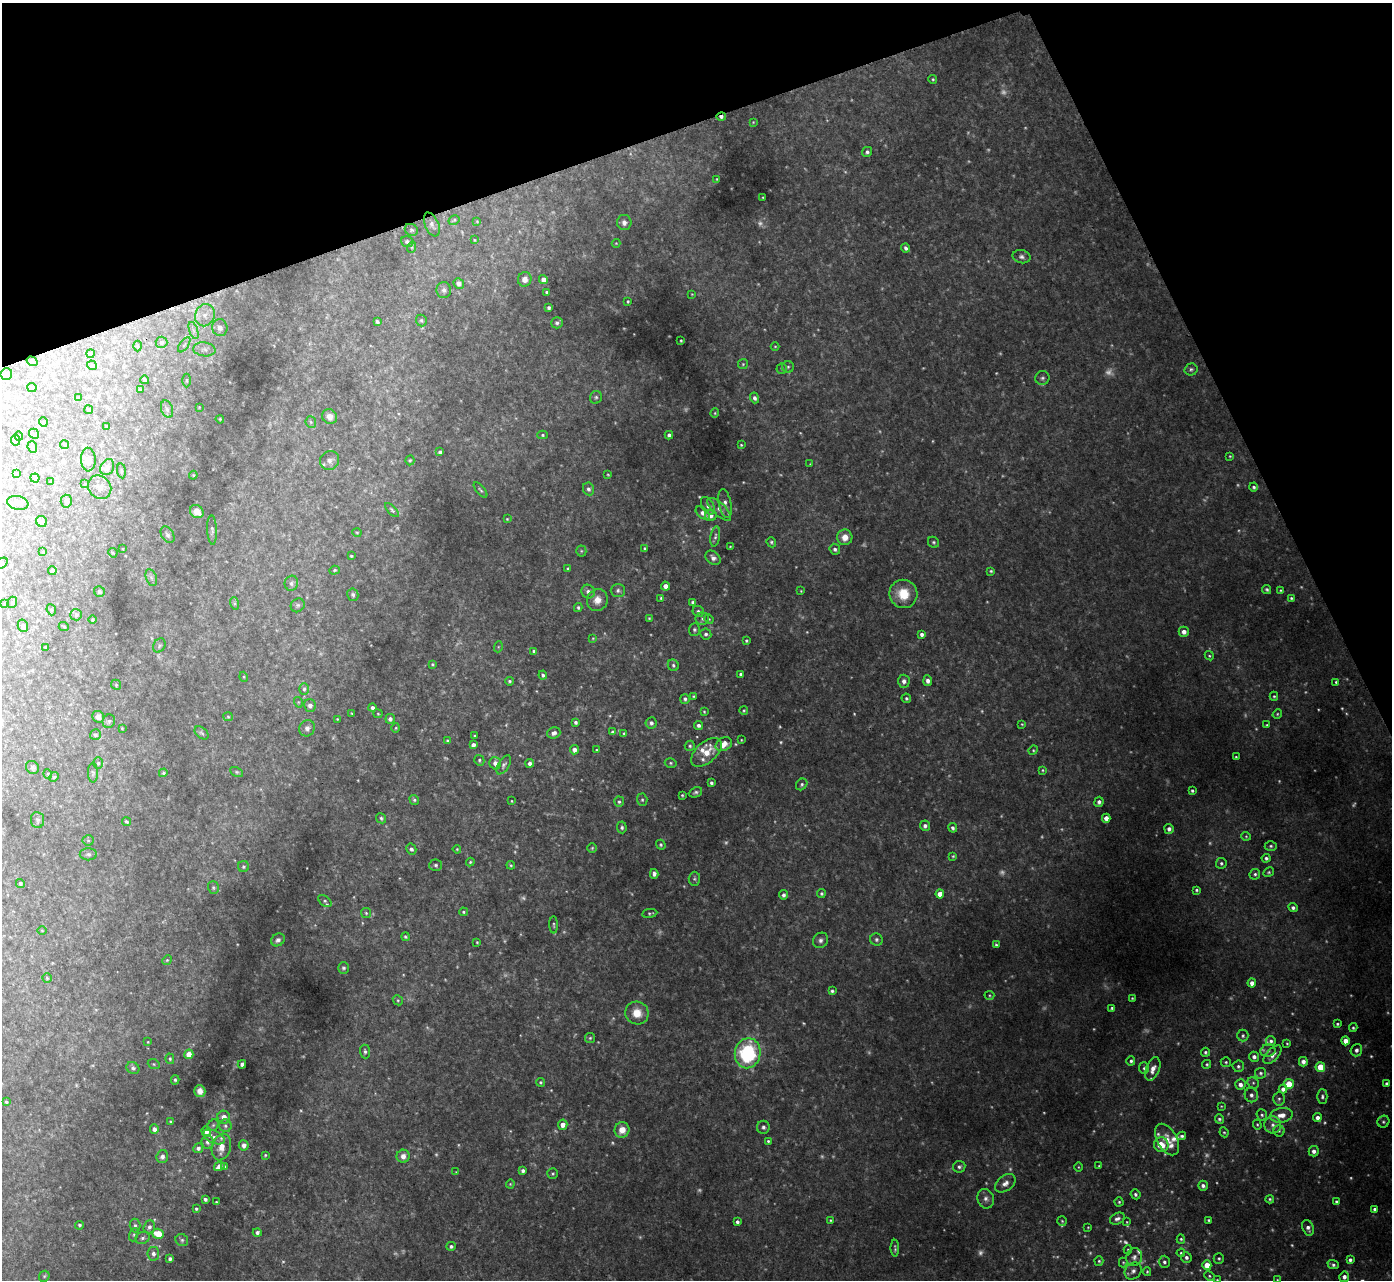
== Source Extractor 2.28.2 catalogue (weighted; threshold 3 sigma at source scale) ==
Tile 3 of 4 x 4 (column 3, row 1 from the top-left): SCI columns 2848-4237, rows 3989-5266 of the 5692 x 5724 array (HDU 1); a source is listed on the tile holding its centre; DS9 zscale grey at full resolution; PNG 1394 x 1282 px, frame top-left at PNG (2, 3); each listed source drawn as its Kron ellipse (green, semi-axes under 4 px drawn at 4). Shown black and unused: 18% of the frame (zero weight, under 2 of 3 exposures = <1% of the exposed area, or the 3 px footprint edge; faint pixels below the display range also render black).
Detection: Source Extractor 2.28.2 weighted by HDU 2 'WHT'; one run over the whole footprint, this tile lists its part. Background 0.0659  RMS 0.01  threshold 0.0456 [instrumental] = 3 sigma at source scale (4.5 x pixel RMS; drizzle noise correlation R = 1.50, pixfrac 1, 0.05/0.05 arcsec/px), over >= 5 px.
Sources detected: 541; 108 too faint to see at this stretch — neither listed nor drawn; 10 inside a brighter listed object's ellipse — not listed separately; the other 423 listed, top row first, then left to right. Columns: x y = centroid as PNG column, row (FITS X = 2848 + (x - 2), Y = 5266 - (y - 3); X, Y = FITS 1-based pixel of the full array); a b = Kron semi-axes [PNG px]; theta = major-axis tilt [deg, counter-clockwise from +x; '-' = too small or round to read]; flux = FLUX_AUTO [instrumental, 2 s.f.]
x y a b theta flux
933 79 4 4 - 1.2
721 117 5 3 - 3.2
753 122 4 3 - 0.86
867 152 5 5 - 2.3
717 179 4 4 - 0.82
763 198 3 2 - 0.73
454 220 6 4 31 1.5
477 221 4 4 - 0.87
624 223 7 7 - 4
432 224 13 7 -67 3.6
411 230 7 5 -33 1.8
474 240 3 2 - 0.75
407 242 6 5 - 2
616 243 4 4 - 0.82
412 247 6 4 72 1.3
906 248 4 3 - 2.9
1021 257 9 6 -13 3.4
525 279 7 6 - 5.5
543 280 5 4 - 6.1
459 283 5 5 - 4.5
444 290 8 7 - 3
547 292 4 3 - 2.8
692 294 4 3 - 0.7
628 301 3 3 - 1.2
549 308 4 3 - 2.1
205 315 11 9 70 9.2
421 320 6 5 - 1.6
377 322 4 3 - 2
557 323 6 5 - 2.4
220 328 8 7 - 5
194 331 9 4 -71 2.9
681 341 3 2 - 0.99
162 342 6 5 - 2.6
184 345 9 4 54 2.2
138 346 5 3 - 1
775 346 4 3 - 0.78
204 349 11 7 -7 4.9
91 354 4 4 - 2.6
32 361 6 3 -33 1.3
743 364 5 5 - 1.2
92 365 5 4 - 1.3
788 367 6 6 - 1.8
782 368 5 5 - 1.7
1191 369 6 6 - 2.2
6 374 6 5 - 2.6
1042 378 7 7 - 2.5
145 380 4 3 - 3
187 380 7 3 90 1.3
32 388 4 4 - 2.1
140 389 4 3 - 0.97
596 397 6 6 - 2
78 398 4 3 - 0.92
755 398 5 4 - 3
199 407 3 3 - 0.74
167 409 9 5 -69 2.9
89 410 4 4 - 2.3
715 413 4 4 - 1.1
330 417 8 7 - 6.7
220 419 4 3 - 0.98
43 422 5 3 - 0.71
311 422 6 5 - 1.7
107 427 3 3 - 1
34 434 5 4 - 1.4
543 435 5 4 - 1.5
669 435 4 4 - 2.9
19 436 4 4 - 2.2
15 440 5 4 - 4
65 445 4 4 - 1.1
741 445 3 3 - 1
32 447 6 5 - 1.5
440 452 4 3 - 2
1230 456 4 3 - 0.97
88 460 12 7 -88 6.6
330 460 10 9 - 5.2
410 460 5 4 - 1.2
810 464 3 3 - 0.61
107 467 8 6 62 4.7
121 471 7 4 -82 1.2
16 474 4 4 - 1.9
193 475 4 4 - 1.1
608 475 4 3 - 0.8
35 478 4 4 - 1.3
51 482 3 3 - 0.92
85 484 3 3 - 1.6
100 487 12 10 -48 6.4
1254 487 4 4 - 2
588 489 6 5 - 3.2
480 490 9 4 -50 1.9
66 501 6 5 - 2.3
18 503 11 6 -12 4.3
725 503 14 6 -79 4.8
708 506 9 6 -61 3.7
719 509 15 6 -43 5.3
392 510 9 4 -46 1.7
197 512 7 6 - 9.6
703 513 8 5 -40 4.9
711 515 6 6 - 5.5
507 519 4 4 - 1
42 521 6 5 - 2.6
212 530 14 5 -88 2.8
357 533 4 4 - 1.1
167 535 9 6 -59 2.7
715 537 10 4 80 2.6
845 537 8 7 - 9.1
771 542 5 4 - 1.7
933 542 6 5 - 1.8
730 546 3 2 - 0.7
645 548 4 4 - 1.4
123 549 3 2 - 0.67
835 549 5 5 - 2.8
581 551 5 5 - 1.5
43 552 3 3 - 0.83
113 553 5 3 - 0.99
351 556 3 3 - 1.2
713 558 8 6 -40 4.4
2 563 7 4 40 1.7
568 569 4 3 - 1.3
334 570 5 4 - 1.2
52 571 4 4 - 3.1
991 571 4 3 - 1.3
151 578 9 5 -70 2.6
291 583 7 7 - 2.8
665 586 4 4 - 7.5
1267 589 5 4 - 1.7
618 590 7 6 - 2.7
1280 590 3 3 - 0.96
801 591 3 3 - 0.82
99 592 6 5 - 2
588 592 7 6 - 4.7
903 594 14 14 - 24
353 595 6 5 - 2.1
661 598 4 4 - 1.5
1291 598 4 3 - 1.4
597 600 11 10 - 10
12 602 6 4 67 1.4
693 602 4 4 - 2.6
234 603 6 4 -72 1.7
5 604 4 3 - 1.4
298 605 7 6 - 2.2
578 607 4 3 - 1.8
51 610 6 4 -67 1.5
698 611 6 5 - 2.5
76 615 6 5 - 1.8
649 618 3 3 - 1.1
702 619 7 6 - 2.4
709 619 5 4 - 1.2
92 620 4 3 - 1.1
23 626 6 5 - 2.4
64 627 5 3 - 1
694 630 6 5 - 2
1184 632 5 5 - 5.5
706 634 5 5 - 2.5
922 634 4 3 - 3.2
593 638 4 4 - 0.91
746 641 3 3 - 1.5
159 646 7 5 59 1.9
45 647 3 2 - 0.68
498 647 5 3 - 0.95
534 651 4 3 - 2.2
1209 656 5 4 - 1.3
432 664 3 3 - 1.2
673 665 6 5 - 2.2
741 674 4 4 - 3.2
543 675 4 3 - 2.3
244 677 5 3 - 0.92
509 681 4 4 - 1.7
904 681 6 6 - 4
928 681 5 4 - 5.1
1336 682 4 3 - 1.4
116 685 5 4 - 1.3
304 689 6 4 89 2
693 696 3 3 - 1.1
1274 696 4 4 - 1.3
906 698 5 4 - 1.9
685 699 5 4 - 2.4
298 702 5 3 - 0.91
310 705 6 6 - 5
372 708 4 3 - 2.7
744 711 4 4 - 1.2
704 712 4 3 - 0.99
352 714 3 3 - 1.3
378 714 4 4 - 1.1
1277 714 5 4 - 1.2
98 717 6 5 - 4.4
228 717 5 4 - 1.1
337 719 2 2 - 0.73
390 719 5 5 - 3.6
109 721 7 6 - 2.1
576 722 4 3 - 2.3
651 723 5 5 - 3.5
1022 724 4 3 - 0.96
698 725 4 4 - 3
1267 725 4 3 - 1.2
122 728 3 3 - 0.71
307 728 8 7 - 4.5
396 728 4 4 - 1
612 732 4 3 - 1.9
201 733 8 5 -40 1.8
554 733 7 5 19 4.2
624 733 4 3 - 1.4
95 735 5 5 - 1.7
474 736 3 2 - 0.96
741 740 3 2 - 0.77
448 741 4 4 - 2.3
724 744 8 6 28 9.5
473 745 4 4 - 4.5
690 746 5 5 - 1.7
574 750 5 4 - 4.9
596 750 4 3 - 0.96
1033 750 5 4 - 1.2
706 752 18 10 41 21
1236 757 3 2 - 0.91
479 760 5 5 - 1.7
98 763 6 5 - 1.7
495 763 6 6 - 6.1
530 763 4 4 - 4.1
671 763 6 4 -15 1.5
504 765 11 5 58 2.7
32 767 7 6 - 1.9
1043 770 4 4 - 1.2
237 772 7 4 -27 1.6
93 773 10 5 -90 2
163 773 4 4 - 1.5
48 774 5 3 - 0.78
54 777 5 4 - 1.2
711 783 4 3 - 2.2
802 784 6 5 - 2.1
1192 791 4 3 - 1.8
695 792 7 4 24 2.2
682 795 3 3 - 1.2
414 800 5 4 - 1.7
642 800 6 5 - 2
512 801 3 2 - 0.77
619 802 5 5 - 1.9
1099 802 5 4 - 3.3
381 818 5 4 - 1.9
1106 818 4 4 - 7.1
38 820 8 6 -84 2.4
126 821 5 4 - 1.8
925 826 5 5 - 3.5
622 827 6 5 - 2.3
953 828 5 4 - 2.8
1169 829 5 5 - 3.9
1246 836 4 4 - 1.2
88 840 5 5 - 1.4
661 845 5 4 - 1.7
1271 846 6 5 - 2
592 848 5 5 - 1.3
411 849 5 5 - 3.1
457 849 4 3 - 0.96
88 854 8 6 0 2.8
953 856 4 4 - 1.1
1266 858 4 4 - 2.6
470 862 4 4 - 1.2
1221 863 5 5 - 2.1
436 865 6 5 - 2.2
511 865 4 3 - 1.3
243 867 5 5 - 1.6
1269 872 5 4 - 1.5
654 874 5 4 - 3.3
1255 874 5 5 - 2
694 879 7 5 88 2
20 883 4 4 - 2.2
213 888 6 5 - 1.9
1197 890 3 3 - 1.6
821 894 4 4 - 1.7
940 894 4 4 - 11
784 895 4 4 - 3.1
325 901 7 5 -39 2.3
1293 908 5 4 - 2.9
463 912 4 3 - 1.4
366 913 5 5 - 1.5
650 913 7 4 8 1.7
554 925 8 3 -89 1.5
42 930 4 3 - 0.71
405 937 4 3 - 1.6
278 940 7 6 - 3.8
820 940 8 7 - 3.7
876 940 6 6 - 2.3
477 942 4 3 - 0.86
996 945 3 3 - 1.7
167 960 5 4 - 1.3
343 968 6 5 - 2
47 978 5 4 - 1.3
1252 983 4 4 - 6.8
832 991 4 3 - 2
989 995 5 4 - 1.2
1132 998 3 3 - 0.97
398 1000 5 4 - 1.4
1112 1008 3 3 - 1.5
637 1013 12 11 - 15
1337 1024 3 3 - 1.4
1353 1028 4 3 - 1.5
1243 1036 6 5 - 2.1
590 1038 5 5 - 1.6
1271 1041 5 5 - 2.8
1346 1041 4 4 - 9
148 1042 3 3 - 0.81
1287 1043 3 2 - 0.96
1356 1050 6 5 - 3.7
365 1051 7 5 -85 2.5
1268 1051 7 6 - 3.2
1205 1052 4 4 - 2
748 1053 15 13 79 97
189 1054 5 4 - 11
1272 1055 11 6 47 6.8
1254 1057 5 5 - 3.6
170 1059 5 4 - 1.4
1131 1061 4 3 - 2
1226 1062 5 5 - 1.6
1303 1062 5 4 - 4.3
154 1064 6 4 -21 1.5
242 1064 4 4 - 3.2
1207 1064 5 4 - 1.5
1238 1066 6 5 - 2.3
1320 1067 5 4 - 27
133 1068 7 5 -36 2.8
1144 1068 6 5 - 1.8
1153 1069 12 6 68 8.4
1260 1073 5 5 - 2.2
175 1080 5 4 - 1.7
540 1082 4 4 - 1.4
1253 1083 6 5 - 1.9
1289 1084 5 5 - 18
1387 1084 4 3 - 2.9
1240 1085 5 5 - 5.1
1283 1089 4 4 - 5.1
200 1091 6 5 - 5.6
1251 1095 7 6 - 3.9
1322 1097 7 5 89 2.6
1279 1099 7 6 - 2.4
6 1102 4 4 - 1.5
1221 1106 4 3 - 0.9
1262 1115 6 5 - 1.9
1281 1115 11 7 9 9.4
224 1117 6 6 - 7.4
1317 1118 4 4 - 4.9
1219 1119 5 4 - 2
170 1122 4 3 - 1
1383 1122 6 5 - 1.9
213 1125 6 5 - 1.6
563 1125 5 5 - 7.5
1257 1125 5 4 - 1.2
1273 1125 8 8 - 4.9
225 1126 6 6 - 2.5
763 1127 6 6 - 2.7
154 1129 5 4 - 4.9
622 1130 8 7 - 11
206 1131 5 4 - 5.7
1279 1131 5 5 - 1.6
1224 1132 5 4 - 1.4
1182 1136 4 4 - 2.2
214 1137 11 6 -24 5.2
1167 1139 17 10 -60 13
768 1141 4 3 - 1.4
207 1142 7 6 - 2.8
244 1145 5 5 - 4.8
1161 1145 7 7 - 15
221 1147 13 9 74 11
198 1148 5 4 - 3.2
1314 1151 5 5 - 4.7
265 1155 4 3 - 1.1
403 1156 6 6 - 6.4
162 1157 6 5 - 4
219 1166 5 4 - 7.5
1099 1166 3 3 - 0.97
225 1167 3 3 - 1.5
959 1167 6 6 - 2.7
1078 1167 5 3 - 0.93
523 1171 4 3 - 2.8
456 1172 3 3 - 0.68
553 1174 5 5 - 1.5
1005 1183 11 7 38 6.1
510 1184 4 4 - 1.1
1203 1186 5 4 - 3.4
1135 1194 5 4 - 2.3
205 1199 3 3 - 2.1
986 1199 10 8 -71 4.7
1270 1199 4 4 - 1.6
216 1202 3 2 - 0.9
1119 1202 4 4 - 1.5
1336 1202 4 4 - 1.6
196 1209 3 3 - 1.4
1375 1209 4 3 - 2.7
1117 1219 8 5 25 3.6
830 1220 3 3 - 1.1
1209 1220 3 3 - 1.4
1062 1221 5 5 - 1.4
737 1222 4 3 - 2.7
1127 1222 3 3 - 0.78
80 1225 4 4 - 1.8
135 1226 7 5 -85 2.4
149 1227 7 5 71 3.3
1088 1227 3 2 - 0.74
1308 1228 8 5 -69 4.7
257 1233 4 4 - 3.3
158 1234 6 5 - 21
134 1235 7 4 70 1.6
143 1238 7 6 - 2.6
1181 1239 5 4 - 1.5
182 1240 6 6 - 2.3
451 1246 5 4 - 2.3
895 1248 8 3 -89 1.9
1128 1250 5 4 - 1.1
1181 1253 4 3 - 1.1
153 1254 7 6 - 3.8
1134 1257 9 8 - 4.6
1186 1258 5 5 - 3.1
1219 1258 5 5 - 1.7
170 1259 4 3 - 2.7
1350 1260 4 4 - 3.1
1099 1261 5 4 - 1.6
1123 1262 5 4 - 1.1
1164 1262 6 5 - 2.8
1207 1265 5 4 - 14
1333 1265 6 4 -23 2.5
1133 1271 9 7 46 4.2
1147 1272 4 3 - 1.1
44 1276 6 5 - 1.5
1209 1276 5 4 - 1.4
1344 1277 5 5 - 4.9
1217 1280 3 3 - 1
1277 1280 3 3 - 0.8
Overlapping masked pixels (flux is a lower limit): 1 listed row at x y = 721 117
Isophote crosses this tile's border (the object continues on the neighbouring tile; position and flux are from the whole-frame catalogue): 4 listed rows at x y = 2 563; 1133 1271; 1217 1280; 1277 1280